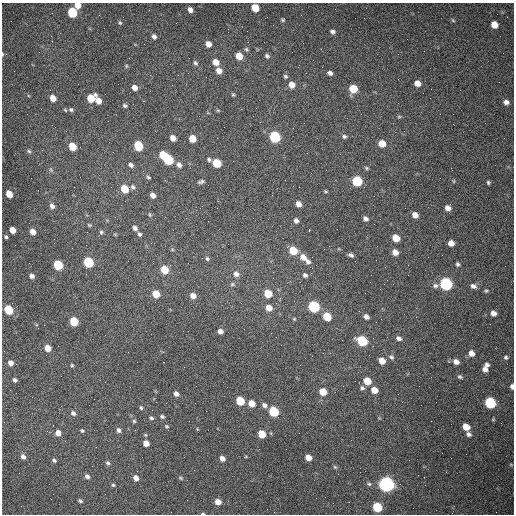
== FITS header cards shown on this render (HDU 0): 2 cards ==
NAXIS1  =                  512 /fastest changing axis
NAXIS2  =                  512 /next to fastest changing axis

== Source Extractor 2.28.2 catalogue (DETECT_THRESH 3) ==
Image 512 x 512 px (HDU 0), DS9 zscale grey, 1 PNG px = 1 image px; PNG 516 x 516 px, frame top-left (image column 1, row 512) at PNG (2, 3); no overlay
Background 1470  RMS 22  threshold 66.3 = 3 sigma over >= 5 px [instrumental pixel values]
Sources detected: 173; all 173 listed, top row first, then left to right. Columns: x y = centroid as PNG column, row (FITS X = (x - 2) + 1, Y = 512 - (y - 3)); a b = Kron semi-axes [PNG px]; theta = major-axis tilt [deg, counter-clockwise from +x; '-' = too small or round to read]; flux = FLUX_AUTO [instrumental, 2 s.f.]
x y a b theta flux
78 5 6 5 - 14000
255 8 6 5 - 31000
190 10 5 4 - 6500
72 12 6 6 - 91000
283 20 5 4 - 1900
453 20 6 4 -31 1700
120 23 6 5 - 2400
494 24 6 5 - 18000
332 31 6 5 - 4100
51 36 3 2 - 1500
154 37 5 4 - 4600
208 44 5 5 - 11000
246 49 6 5 - 2400
2 54 5 2 - 1600
239 56 6 5 - 22000
267 56 6 5 - 3100
216 62 7 6 - 14000
195 63 6 5 - 3100
126 66 6 5 - 1900
219 71 6 5 - 10000
330 73 5 4 - 4900
285 76 6 5 - 2500
418 83 6 5 - 12000
292 85 6 6 - 13000
134 87 6 5 - 9000
353 89 6 6 - 40000
105 94 2 2 - 570
233 94 5 4 - 2000
53 98 6 5 - 14000
91 98 6 6 - 35000
98 101 7 5 -70 15000
506 102 5 5 - 6400
125 106 6 5 - 3300
65 110 5 4 - 1700
71 110 6 6 - 3300
218 110 5 3 - 1600
399 117 6 4 0 1900
293 128 2 2 - 730
344 136 6 5 - 3100
275 137 6 6 - 150000
173 138 5 5 - 11000
192 138 6 5 - 22000
382 143 6 5 - 21000
72 146 6 5 - 33000
138 146 6 5 - 67000
29 151 5 5 - 2300
163 155 6 5 - 44000
209 159 5 5 - 2600
168 160 7 5 -52 110000
217 163 6 5 - 50000
131 165 7 5 -37 4400
179 165 7 5 -51 6000
366 168 6 4 -24 2100
50 170 7 5 -19 2800
148 177 6 4 -20 2200
357 181 6 6 - 110000
454 181 5 3 - 1400
201 182 6 4 20 3300
488 182 4 3 - 2300
133 187 6 6 - 3800
299 187 2 2 - 1000
124 189 6 5 - 33000
326 191 5 4 - 1700
9 194 6 5 - 21000
152 195 5 4 - 8300
298 204 6 5 - 9100
52 206 6 5 - 6200
448 208 6 5 - 9600
150 215 6 4 -59 1800
415 215 6 5 - 11000
365 218 5 5 - 4900
296 221 6 5 - 5100
89 225 6 4 -21 1700
135 228 6 4 -46 5300
12 230 5 5 - 15000
309 231 3 2 - 2800
33 232 6 5 - 11000
101 232 6 6 - 2600
139 234 5 5 - 3100
6 237 4 4 - 2500
396 238 6 5 - 26000
451 243 5 5 - 11000
324 249 2 2 - 730
293 251 6 5 - 43000
395 252 5 5 - 11000
351 255 7 4 -23 4000
303 257 7 6 - 12000
207 259 6 5 - 2500
88 262 6 5 - 98000
308 262 8 6 -54 5800
458 264 6 5 - 3000
58 265 6 5 - 83000
312 268 2 2 - 900
164 270 6 5 - 37000
236 274 7 7 - 6200
305 275 6 5 - 4000
32 276 5 5 - 5300
273 278 2 2 - 780
232 284 6 5 - 2500
446 284 6 6 - 280000
435 286 8 6 4 4700
473 286 7 6 - 6400
486 291 6 5 - 2500
268 293 6 5 - 40000
156 294 6 5 - 32000
193 296 6 5 - 11000
276 303 3 3 - 1400
314 307 6 6 - 200000
269 308 6 6 - 17000
8 310 6 5 - 64000
493 313 6 5 - 8700
327 317 6 5 - 50000
366 317 5 5 - 6300
294 319 4 4 - 1600
381 319 2 2 - 830
74 321 6 5 - 54000
220 331 5 4 - 7600
398 338 7 6 - 5100
362 341 7 5 -31 110000
48 348 5 5 - 17000
471 353 6 6 - 11000
391 357 8 7 - 4100
506 357 6 5 - 3000
382 361 6 5 - 15000
456 362 7 6 - 8500
10 363 5 5 - 7300
72 365 4 3 - 1800
487 365 6 5 - 4700
485 369 6 5 - 7200
460 377 7 4 -39 3000
15 380 4 3 - 3500
367 381 6 5 - 26000
512 386 5 4 - 5300
362 388 7 5 -31 3500
374 390 6 5 - 16000
323 392 6 6 - 22000
176 394 5 4 - 6000
240 401 6 5 - 49000
251 403 6 5 - 17000
490 403 6 6 - 170000
264 405 7 6 - 4900
141 408 4 3 - 2000
273 411 6 5 - 100000
73 413 6 6 - 4500
162 416 5 4 - 2600
151 418 5 4 - 2400
134 421 5 4 - 2100
166 426 6 4 -2 2000
466 427 6 5 - 20000
118 430 6 5 - 4400
82 431 5 4 - 1900
58 433 6 5 - 11000
262 434 6 5 - 28000
469 434 6 5 - 4600
146 443 5 5 - 12000
23 457 6 5 - 5300
308 457 5 5 - 13000
222 458 5 4 - 8000
54 460 5 5 - 3000
108 463 6 5 - 3000
511 465 5 3 - 1300
335 467 6 4 -44 2100
87 476 6 5 - 4900
136 478 7 6 - 8800
180 478 7 4 -28 2000
369 484 7 5 -10 2800
386 484 7 6 - 710000
113 485 5 4 - 2100
316 498 2 2 - 3600
80 501 6 4 -36 2700
218 502 6 5 - 13000
377 507 6 5 - 91000
203 514 5 3 - 1600
At the frame edge (FLAGS 8, measured only in part): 4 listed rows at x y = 78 5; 2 54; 512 386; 203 514